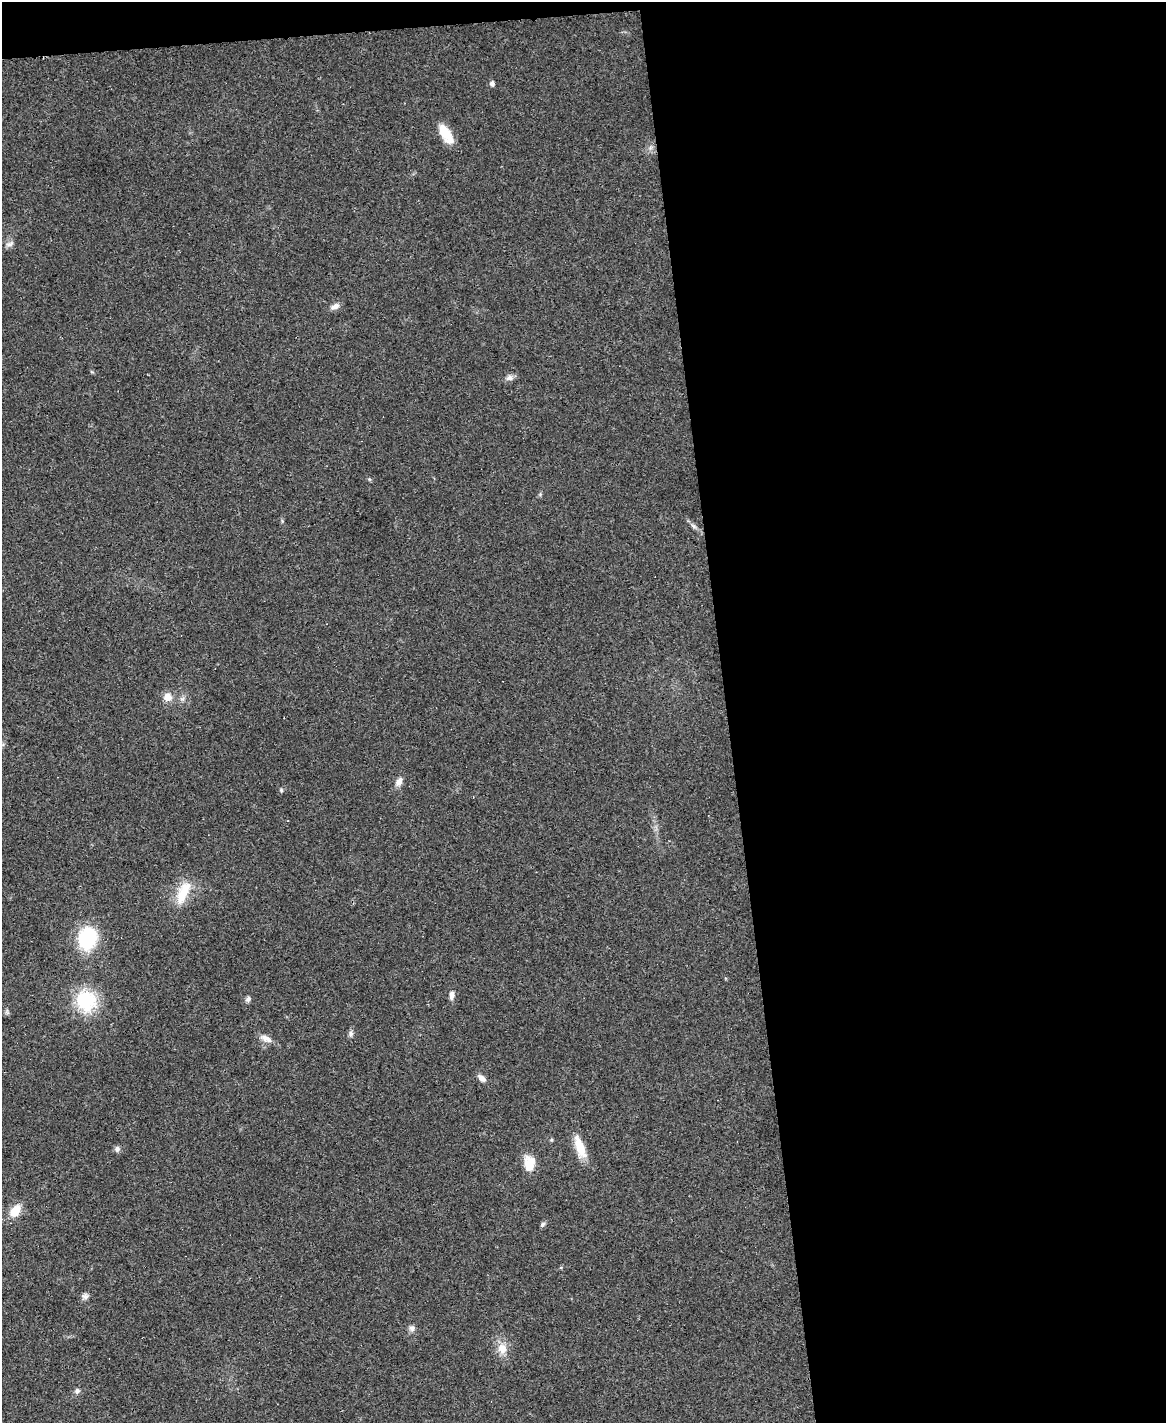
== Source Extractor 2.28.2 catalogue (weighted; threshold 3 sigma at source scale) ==
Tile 4 of 4 x 3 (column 4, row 1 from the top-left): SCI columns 3493-4656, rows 3084-4504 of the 4656 x 4633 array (HDU 1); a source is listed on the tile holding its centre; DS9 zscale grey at full resolution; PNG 1168 x 1425 px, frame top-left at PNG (2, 2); no overlay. Shown black and unused: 39% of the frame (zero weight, under 3 of 4 exposures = <1% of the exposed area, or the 3 px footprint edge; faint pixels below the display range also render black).
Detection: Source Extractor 2.28.2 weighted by HDU 2 'WHT'; one run over the whole footprint, this tile lists its part. Background 0.0392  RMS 0.0044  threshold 0.0196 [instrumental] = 3 sigma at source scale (4.5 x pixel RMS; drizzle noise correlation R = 1.50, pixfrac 1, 0.05/0.05 arcsec/px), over >= 5 px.
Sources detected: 27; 1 cosmic-ray / hot-pixel residue — not listed; the other 26 listed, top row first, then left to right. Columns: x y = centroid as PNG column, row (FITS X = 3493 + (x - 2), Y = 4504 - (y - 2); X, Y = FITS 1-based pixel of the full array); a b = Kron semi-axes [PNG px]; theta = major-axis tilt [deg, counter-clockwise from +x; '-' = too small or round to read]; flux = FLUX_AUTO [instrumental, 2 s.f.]
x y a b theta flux
492 83 5 5 - 1.5
445 134 25 10 -57 8.7
10 244 10 6 21 1.4
335 306 11 7 25 2
510 378 10 7 12 1.8
693 526 9 4 -36 1.2
167 697 11 10 - 3.6
399 782 11 7 64 2.4
281 790 5 4 - 0.55
183 893 34 13 67 11
87 938 19 15 77 32
451 995 12 6 87 1.9
248 999 7 6 - 1.2
85 1001 19 16 -39 28
351 1034 9 5 -88 1.2
266 1038 17 8 -25 3
482 1078 13 7 -39 1.9
580 1147 30 10 -70 8.5
117 1149 9 6 -86 1.2
529 1164 18 12 90 7.3
15 1211 14 9 50 7.5
543 1224 8 5 59 0.89
85 1296 9 8 - 1.4
412 1328 9 7 -45 1.5
502 1348 15 13 -74 5
77 1391 7 6 - 1.2